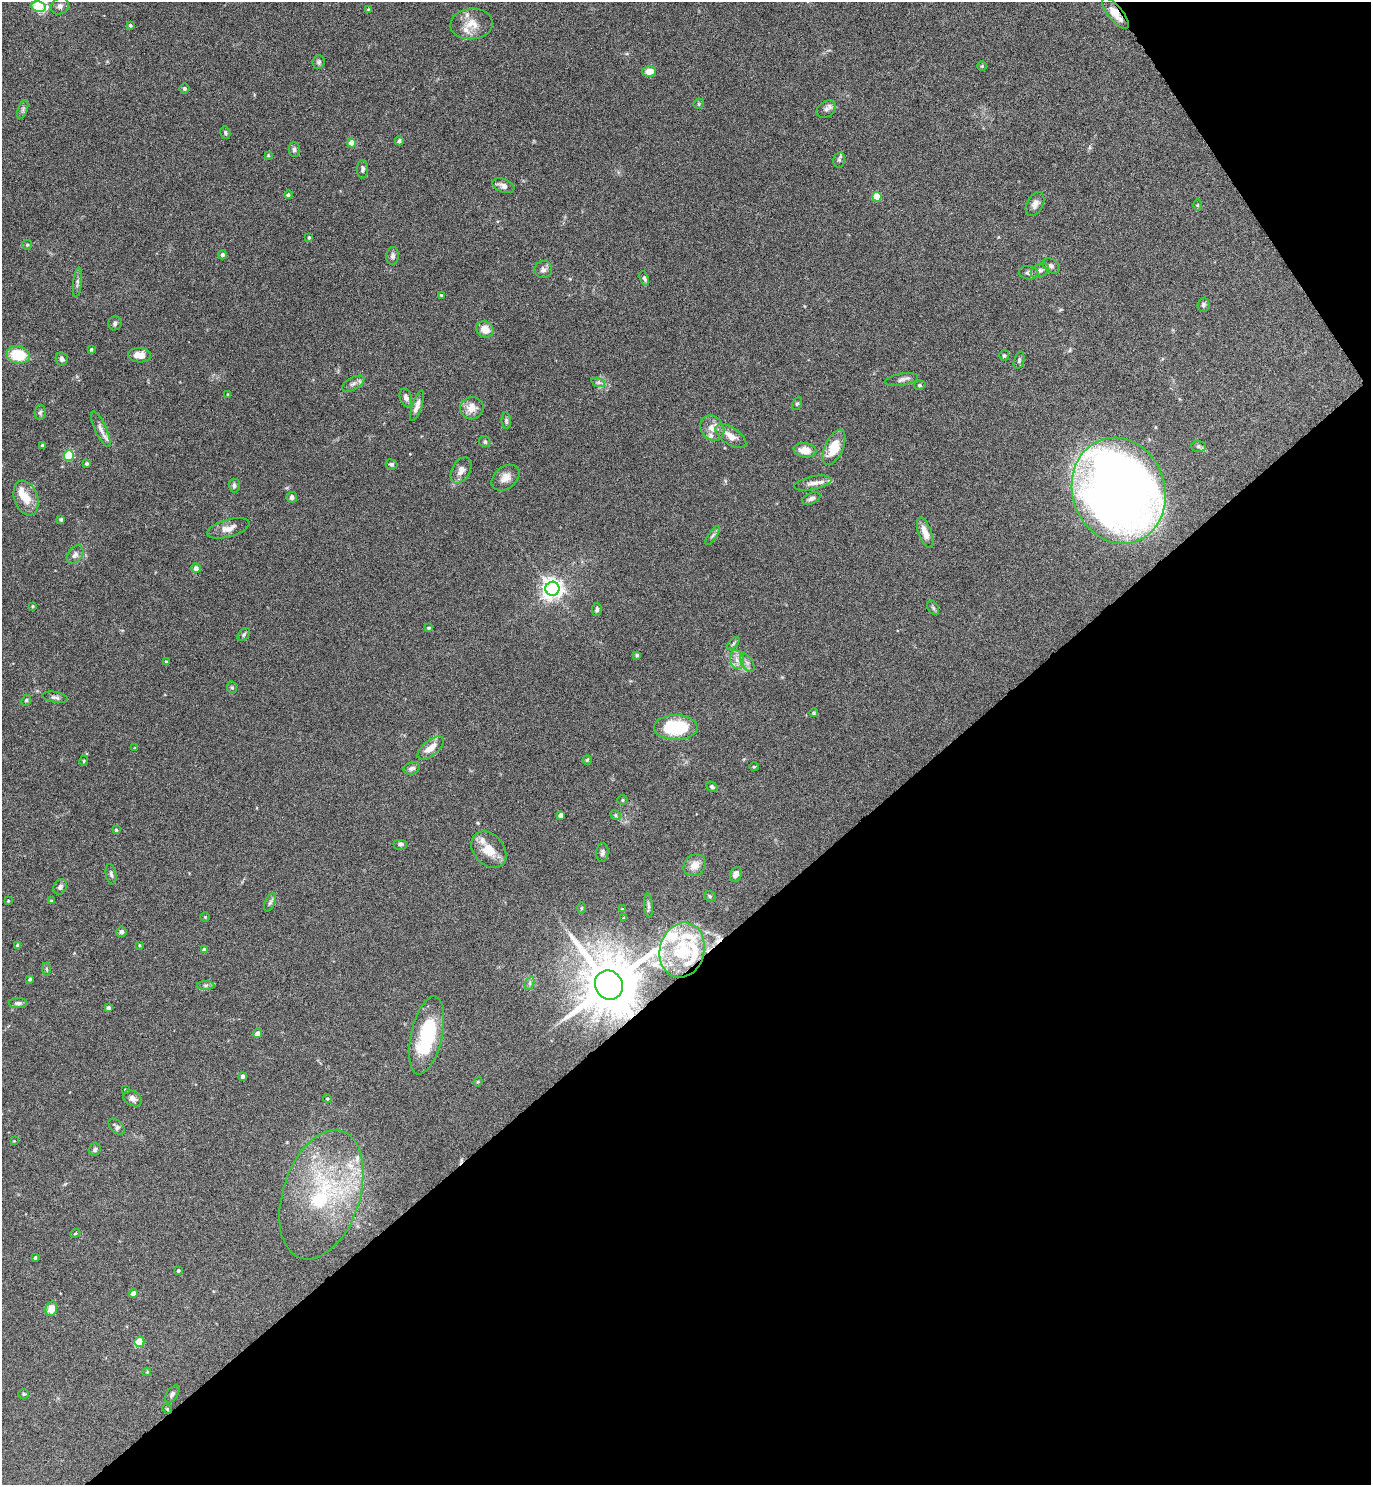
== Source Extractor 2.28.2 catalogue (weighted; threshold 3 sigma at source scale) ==
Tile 12 of 4 x 4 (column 4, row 3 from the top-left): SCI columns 4267-5635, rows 1488-2970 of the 5934 x 5937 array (HDU 1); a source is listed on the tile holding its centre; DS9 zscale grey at full resolution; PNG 1373 x 1487 px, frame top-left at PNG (2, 2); each listed source drawn as its Kron ellipse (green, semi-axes under 4 px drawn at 4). Shown black and unused: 37% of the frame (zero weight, under 4 of 8 exposures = <1% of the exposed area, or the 3 px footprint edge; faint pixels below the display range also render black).
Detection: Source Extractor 2.28.2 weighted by HDU 2 'WHT'; one run over the whole footprint, this tile lists its part. Background 0.0977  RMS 0.0048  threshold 0.0196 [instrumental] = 3 sigma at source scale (4.09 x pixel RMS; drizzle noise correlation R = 1.36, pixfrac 0.8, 0.05/0.05 arcsec/px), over >= 5 px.
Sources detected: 173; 2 cosmic-ray / hot-pixel residue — neither listed nor drawn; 14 inside a brighter listed object's ellipse — not listed separately; the other 157 listed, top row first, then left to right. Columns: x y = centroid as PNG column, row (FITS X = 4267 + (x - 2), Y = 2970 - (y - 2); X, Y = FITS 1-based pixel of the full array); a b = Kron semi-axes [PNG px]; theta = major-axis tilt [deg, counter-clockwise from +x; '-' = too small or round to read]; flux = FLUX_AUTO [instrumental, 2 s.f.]
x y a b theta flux
39 6 7 5 -12 19
60 6 9 8 - 1.6
369 9 3 3 - 0.6
1115 13 19 7 -51 5.8
472 24 21 15 4 6.5
130 25 3 3 - 0.68
319 62 7 6 - 0.94
982 66 5 5 - 0.49
649 71 6 5 - 5
184 88 5 5 - 0.89
699 104 5 5 - 0.59
23 109 10 4 69 1.1
826 109 10 7 34 1.6
225 133 6 5 - 0.82
399 141 4 4 - 0.69
352 143 4 4 - 6.9
294 149 7 5 -89 1.1
268 155 4 3 - 0.46
839 160 8 6 78 0.91
362 169 9 5 89 1.1
503 186 11 6 -21 2.4
288 195 4 4 - 0.85
877 197 4 4 - 9.6
1035 204 13 8 61 2.3
1197 205 5 3 - 0.42
309 238 4 3 - 0.61
27 245 5 4 - 0.53
223 255 4 4 - 1.5
393 256 9 6 84 1.4
1051 266 9 6 -36 1.3
543 270 9 8 - 1.8
1040 270 10 6 25 1.6
1029 273 10 6 -7 1.5
644 278 7 4 -70 0.86
77 282 15 4 84 1.3
441 295 3 3 - 0.44
1203 305 7 6 - 1
115 323 7 6 - 1.2
485 329 9 7 -32 4.6
91 349 4 4 - 0.73
18 355 11 8 -8 17
140 355 11 7 -3 5.2
1004 355 5 5 - 0.68
62 359 7 6 - 1.5
1019 360 9 5 75 0.86
901 379 16 6 10 1.7
598 382 7 4 -18 0.99
353 384 12 6 29 1.7
920 385 6 4 11 0.7
228 394 3 2 - 0.35
406 397 9 6 -73 2
797 404 7 4 61 0.6
417 406 16 5 71 2.5
472 408 12 11 - 4.7
40 412 7 5 87 0.85
506 421 8 4 -86 0.82
712 428 13 11 -52 4.2
101 429 19 6 -65 2.4
731 436 18 8 -34 4.8
485 442 6 5 - 0.76
42 445 3 3 - 0.65
1198 446 7 5 -1 0.85
834 447 19 9 65 11
805 450 11 7 -7 5
69 455 5 5 - 30
87 463 4 4 - 0.88
391 464 6 5 - 0.9
461 470 14 9 62 3
506 478 15 11 38 3.7
813 483 19 6 11 3
234 485 7 5 -88 1.1
1119 491 54 46 -72 510
292 497 5 5 - 1.3
26 498 18 11 -71 6.9
811 498 10 5 24 1.7
61 519 4 4 - 0.78
228 528 22 8 15 4.1
925 533 16 6 -69 4.4
713 535 11 4 54 0.97
75 555 10 7 54 2
196 568 4 4 - 2.1
552 589 7 7 - 290
33 606 4 3 - 0.55
933 608 8 5 -55 0.85
597 609 7 5 85 0.89
428 628 4 3 - 0.73
244 635 7 5 50 0.75
733 644 8 4 48 0.71
637 655 4 3 - 0.72
737 660 10 7 -72 2.5
166 662 4 4 - 0.63
747 663 10 5 -57 1.6
232 687 6 4 -66 0.64
55 697 13 5 -10 1.4
26 700 6 4 68 0.64
814 713 4 4 - 0.6
676 727 22 12 -1 25
135 748 3 3 - 0.38
431 748 16 7 39 4.8
587 760 4 4 - 0.6
84 761 5 4 - 0.52
754 767 4 3 - 0.36
412 768 8 6 17 1.5
712 787 6 4 -30 0.93
622 800 5 4 - 0.54
561 815 4 4 - 2.1
616 815 6 4 -25 0.65
116 830 4 3 - 0.63
400 844 7 5 0 0.98
489 850 20 15 -49 8.1
602 852 9 6 85 1.2
695 865 12 10 44 4.8
111 874 10 5 -80 1.2
736 874 7 5 67 2.5
60 887 8 6 60 1.4
710 896 6 5 - 0.57
8 901 3 2 - 0.41
51 901 4 3 - 0.41
270 902 10 5 65 1.1
648 906 12 3 -86 1
582 908 6 4 89 0.59
622 909 4 3 - 0.34
205 917 5 5 - 0.57
624 918 4 3 - 0.36
121 932 5 5 - 1.1
139 945 4 3 - 0.43
18 946 3 3 - 1.4
205 950 4 4 - 1.9
682 950 28 22 76 18
47 969 6 4 -88 0.63
30 979 4 3 - 0.73
530 983 7 4 72 0.94
206 985 9 4 1 1
609 985 15 13 -60 3500
18 1003 9 5 0 1.2
108 1008 4 4 - 1.4
258 1033 4 4 - 2.6
427 1035 40 15 77 31
243 1076 4 4 - 1.5
478 1082 5 4 - 0.49
125 1090 3 2 - 0.41
132 1098 10 7 -32 1.9
327 1099 4 4 - 0.54
117 1127 9 6 -44 1.4
14 1141 3 3 - 0.28
95 1149 6 5 - 0.98
321 1195 67 38 72 60
75 1233 5 4 - 0.52
35 1258 3 3 - 0.67
178 1270 3 3 - 0.68
133 1293 4 4 - 2.4
51 1309 7 5 75 5.5
139 1342 5 4 - 13
147 1372 4 4 - 0.38
23 1394 5 4 - 0.54
172 1394 10 5 54 1.2
167 1409 5 4 - 0.49
Overlapping masked pixels (flux is a lower limit): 2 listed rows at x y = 1115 13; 609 985